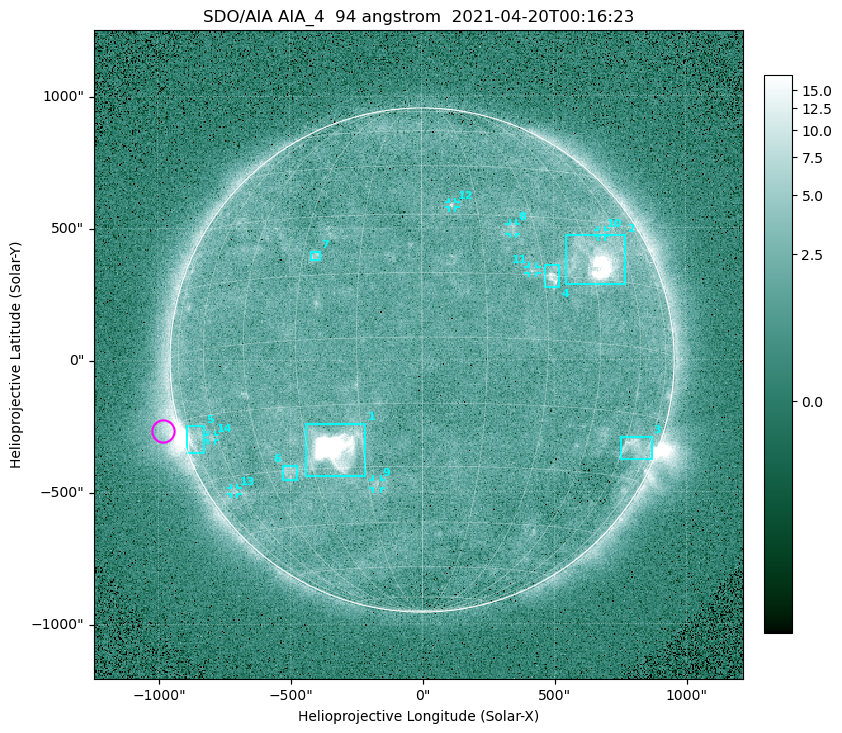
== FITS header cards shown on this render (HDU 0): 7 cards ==
TELESCOP= 'SDO/AIA '
INSTRUME= 'AIA_4   '
WAVELNTH=                   94
WAVEUNIT= 'angstrom'
DATE-OBS= '2021-04-20T00:16:23.12'
CTYPE1  = 'HPLN-TAN'
CTYPE2  = 'HPLT-TAN'

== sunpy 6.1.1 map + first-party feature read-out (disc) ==
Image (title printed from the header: SDO/AIA AIA_4  94 angstrom  2021-04-20T00:16:23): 512 x 512 px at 4.8 arcsec/px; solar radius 955 arcsec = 199 px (full disc in frame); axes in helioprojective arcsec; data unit not stated in the header (colour bar unlabelled)
Orientation: roll -0.137 deg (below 1 deg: not rotated)
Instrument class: DISC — disc imager (sunpy class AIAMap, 94 A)
Bright regions (active regions / flare kernels): reference = the median radial profile (limb darkening/brightening removed); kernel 5 px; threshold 5 sigma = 2.45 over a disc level ~1.74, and >= 1.15x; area >= 9 px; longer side >= 5 px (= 24 arcsec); searched inside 0.97 R_sun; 14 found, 14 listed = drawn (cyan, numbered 1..; 7 of them under ~33 arcsec drawn as corner ticks so the feature stays visible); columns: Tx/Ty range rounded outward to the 10 arcsec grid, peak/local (2 s.f.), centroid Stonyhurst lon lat
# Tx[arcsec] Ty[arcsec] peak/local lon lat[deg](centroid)
1 -440..-210 -440..-240 842 -22 -25
2 540..770 280..470 38 +48 +20
3 750..870 -380..-290 4.4 +67 -22
4 460..520 270..360 6.1 +32 +15
5 -900..-820 -350..-250 6.9 -72 -19
6 -530..-470 -450..-400 3.1 -37 -30
7 -420..-380 380..410 3.3 -27 +20
8 330..360 470..520 2.8 +24 +27
9 -190..-160 -490..-450 3.2 -13 -34
10 670..700 460..490 2.6 +53 +27
11 400..440 330..360 2.9 +27 +16
12 100..130 580..600 3.1 +8 +33
13 -730..-700 -510..-480 2.6 -63 -34
14 -810..-780 -300..-280 2.6 -63 -20
Off-limb structures (1.02-1.3 R_sun): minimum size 50 px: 6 found; the strongest spans PA ~85..115 deg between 1.02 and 1.21 R_sun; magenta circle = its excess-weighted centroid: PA ~105 deg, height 1.06 R_sun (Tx ~-980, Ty ~-270 arcsec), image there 4.6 x the reference